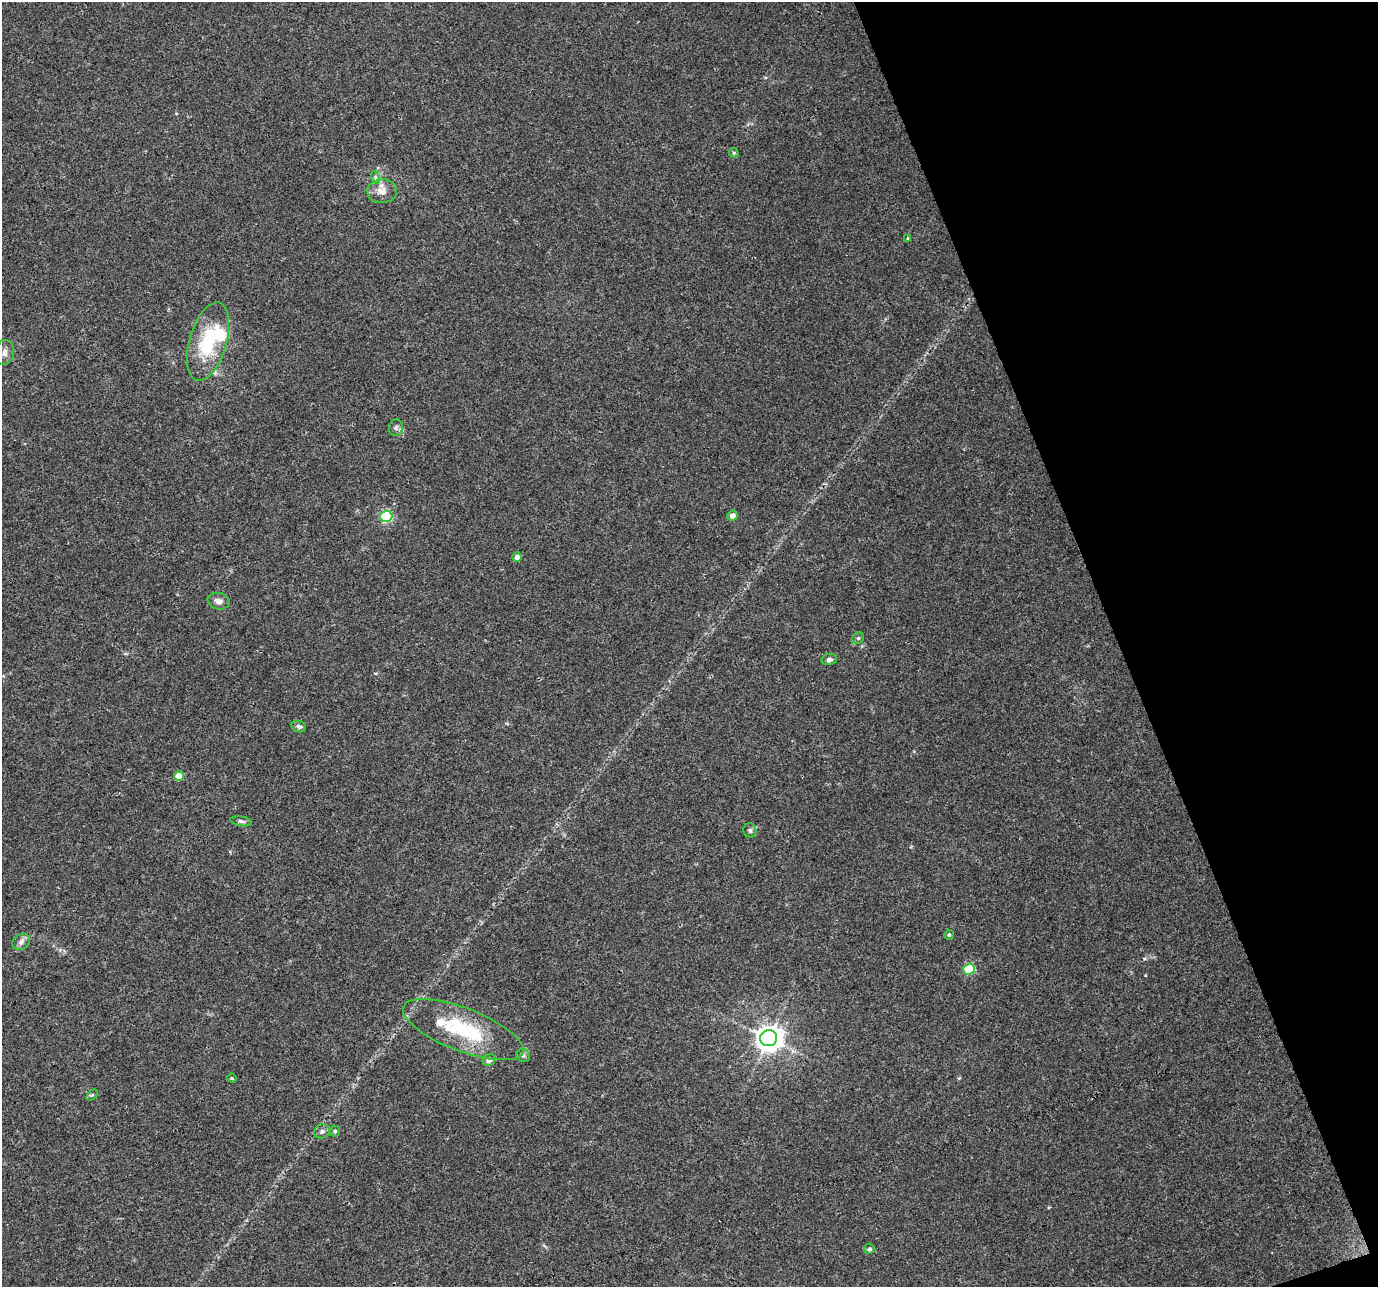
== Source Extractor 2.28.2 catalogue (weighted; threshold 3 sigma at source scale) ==
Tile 12 of 4 x 4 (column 4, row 3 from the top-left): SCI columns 4131-5506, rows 1417-2701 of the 5506 x 5346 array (HDU 1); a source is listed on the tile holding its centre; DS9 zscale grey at full resolution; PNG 1380 x 1289 px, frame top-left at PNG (2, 2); each listed source drawn as its Kron ellipse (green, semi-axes under 4 px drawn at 4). Shown black and unused: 19% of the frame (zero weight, under 3 of 4 exposures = <1% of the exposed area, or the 3 px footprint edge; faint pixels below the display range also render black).
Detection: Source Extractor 2.28.2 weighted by HDU 2 'WHT'; one run over the whole footprint, this tile lists its part. Background 0.0199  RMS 0.003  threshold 0.0133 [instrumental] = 3 sigma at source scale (4.5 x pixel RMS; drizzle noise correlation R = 1.50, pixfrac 1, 0.0396/0.0396 arcsec/px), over >= 5 px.
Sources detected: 31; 2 inside a brighter listed object's ellipse — not listed separately; the other 29 listed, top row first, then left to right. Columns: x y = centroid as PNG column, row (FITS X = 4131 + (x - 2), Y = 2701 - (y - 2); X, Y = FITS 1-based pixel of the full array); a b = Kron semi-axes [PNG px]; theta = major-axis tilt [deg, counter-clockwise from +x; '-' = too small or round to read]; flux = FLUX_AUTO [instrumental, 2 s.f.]
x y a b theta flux
734 153 5 4 - 0.32
375 177 6 4 -73 0.58
382 191 15 12 3 3.1
908 238 4 3 - 0.3
208 341 40 18 74 18
5 352 12 9 82 1.9
396 428 8 7 - 1
386 516 6 5 - 31
732 516 5 5 - 1.8
517 557 5 4 - 1.2
218 601 11 8 -14 1.6
858 638 6 5 - 0.52
829 659 8 5 12 0.97
299 726 7 5 -21 0.71
179 776 5 4 - 5.5
241 821 11 5 -10 0.75
750 830 7 6 - 0.72
949 935 5 5 - 0.55
21 942 9 7 29 1.3
969 969 6 5 - 19
463 1030 64 21 -21 22
769 1038 8 8 - 310
523 1055 7 6 - 0.85
489 1060 7 5 28 1.3
232 1078 5 4 - 0.33
92 1095 6 4 44 0.38
322 1131 8 7 - 0.95
335 1131 5 5 - 0.45
869 1249 5 5 - 0.82